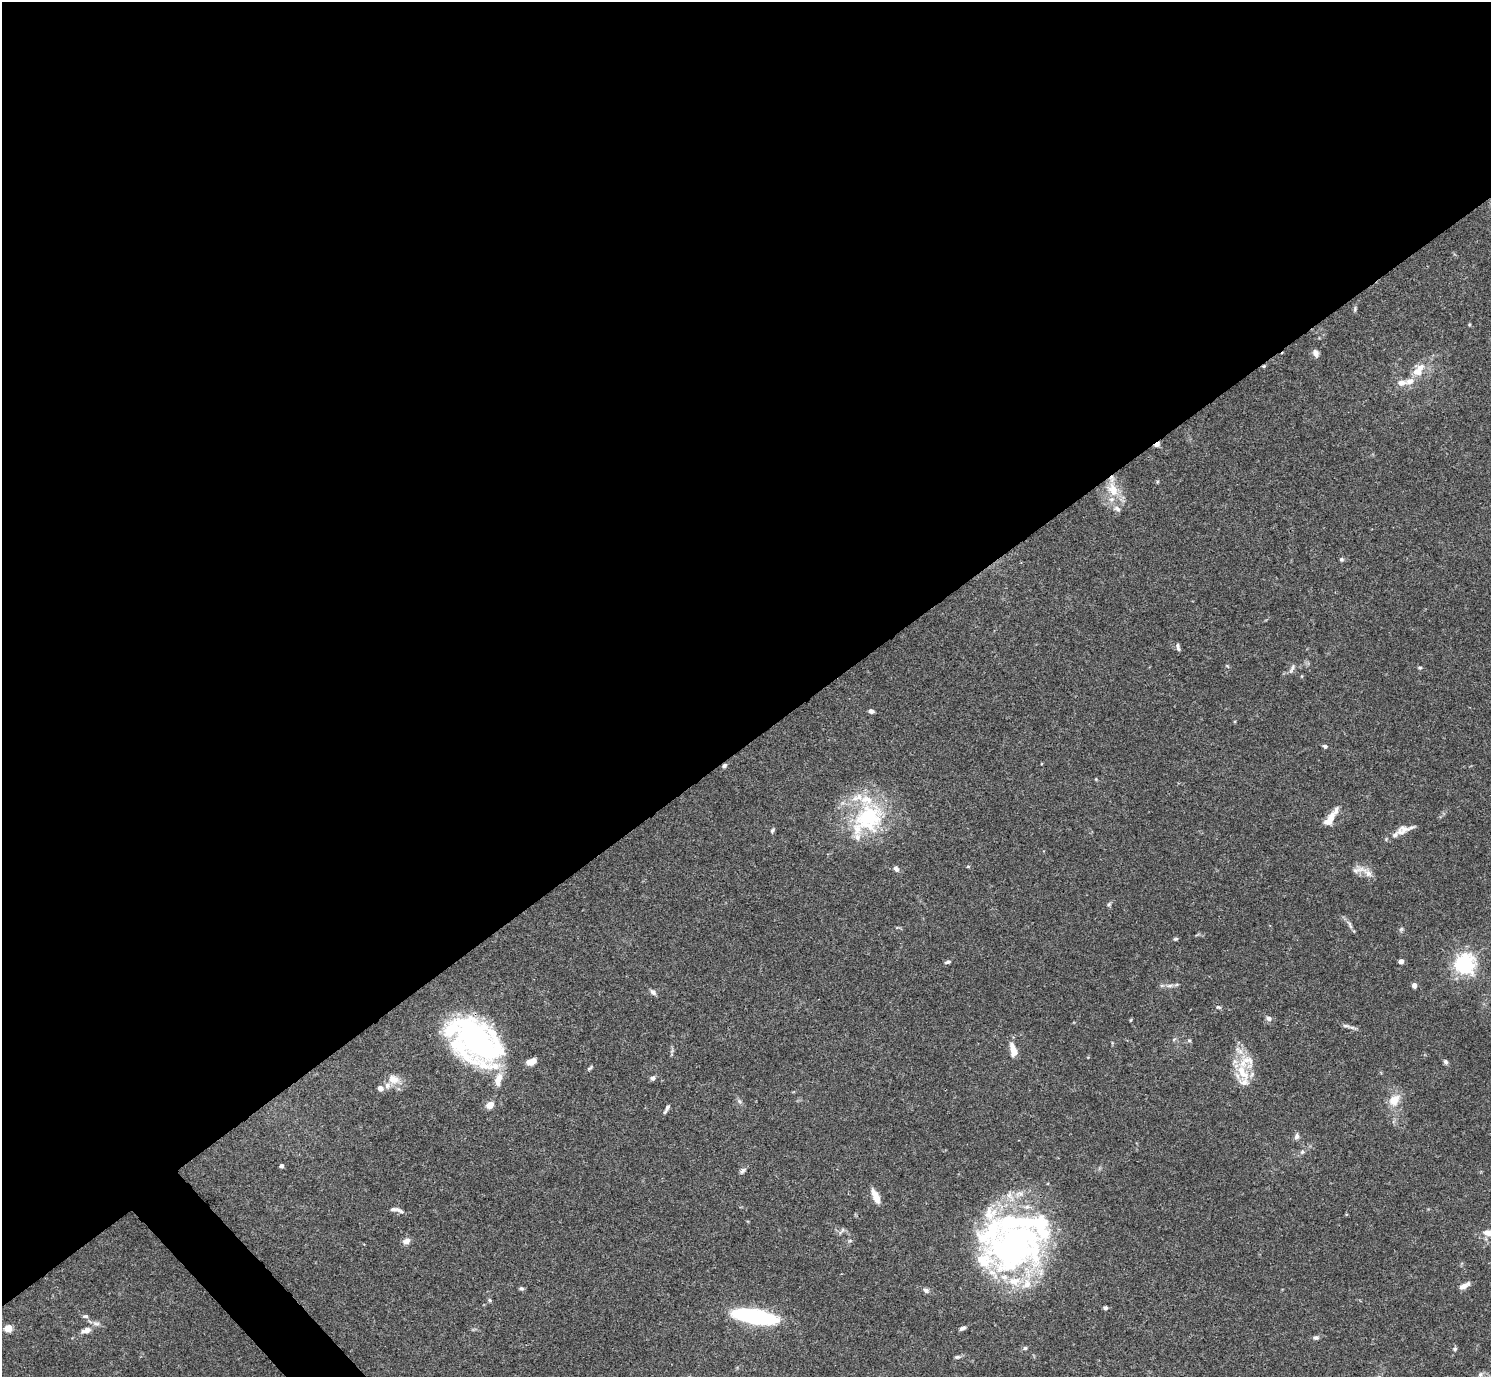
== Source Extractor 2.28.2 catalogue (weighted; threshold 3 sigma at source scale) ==
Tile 2 of 4 x 4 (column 2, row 1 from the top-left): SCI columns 1491-2979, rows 4285-5659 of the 5961 x 5958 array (HDU 1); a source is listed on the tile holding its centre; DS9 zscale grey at full resolution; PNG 1493 x 1379 px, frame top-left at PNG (2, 2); no overlay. Shown black and unused: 55% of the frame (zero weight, under 3 of 4 exposures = <1% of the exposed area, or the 3 px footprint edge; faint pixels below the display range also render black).
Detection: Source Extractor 2.28.2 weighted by HDU 2 'WHT'; one run over the whole footprint, this tile lists its part. Background 0.0692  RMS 0.0032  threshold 0.0144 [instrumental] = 3 sigma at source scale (4.5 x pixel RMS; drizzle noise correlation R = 1.50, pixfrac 1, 0.05/0.05 arcsec/px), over >= 5 px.
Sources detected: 106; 5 inside a brighter object's white glare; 2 cosmic-ray / hot-pixel residue — not listed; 19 inside a brighter listed object's ellipse — not listed separately; the other 80 listed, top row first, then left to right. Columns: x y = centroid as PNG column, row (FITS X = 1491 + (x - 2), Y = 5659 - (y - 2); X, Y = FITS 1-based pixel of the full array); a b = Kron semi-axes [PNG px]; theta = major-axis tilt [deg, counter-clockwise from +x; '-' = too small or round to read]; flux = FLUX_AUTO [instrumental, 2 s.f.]
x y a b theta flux
1355 309 8 4 76 0.55
1315 353 9 7 -63 1.4
1417 371 14 11 6 3.8
1409 381 11 8 24 2.7
1157 444 7 4 32 1.2
1157 482 5 3 - 0.32
1113 489 25 16 -65 8.4
1341 559 6 6 - 0.52
1178 647 8 4 -74 0.87
1227 666 6 3 -19 0.32
1292 668 15 5 65 0.97
1420 668 5 5 - 0.48
871 711 6 5 - 0.96
1325 746 5 5 - 0.7
868 818 47 35 58 32
1330 819 16 7 58 4.5
772 830 6 4 52 0.53
1403 830 18 11 20 2.9
968 866 5 3 - 0.32
896 869 7 5 -54 1.1
1358 870 20 10 14 2.6
1109 904 6 5 - 0.59
1350 925 14 4 -66 1.1
1401 929 6 5 - 0.55
1175 939 6 4 14 0.49
1401 961 4 4 - 1.9
948 962 8 4 13 0.66
1464 964 7 7 - 120
1170 985 11 4 5 1.2
1414 985 5 5 - 1.2
653 992 8 6 -45 1.1
1218 1007 7 5 -16 0.59
1269 1018 8 6 -35 1.1
1131 1020 5 3 - 0.3
1346 1026 11 5 -6 0.96
475 1039 43 39 -70 78
1174 1039 6 4 19 0.43
1189 1040 5 5 - 0.48
1013 1050 15 7 -74 4
1246 1061 26 24 1 8.8
531 1062 10 6 18 3.1
1446 1062 7 5 -58 0.72
590 1068 9 4 37 0.57
653 1078 6 6 - 0.93
394 1079 15 11 -20 3.6
498 1079 16 8 71 4.3
380 1088 7 6 - 1.2
1394 1100 18 12 52 4.7
739 1101 7 5 -46 0.63
490 1105 5 4 - 8
667 1107 9 6 62 0.92
1296 1136 9 6 76 1.1
1302 1152 6 6 - 0.7
281 1166 4 4 - 0.92
742 1171 9 5 39 0.87
1019 1194 14 9 23 2.8
876 1196 18 7 -66 3.4
1010 1196 21 9 -63 3.7
397 1209 11 6 -28 1.2
842 1231 13 3 52 0.62
1489 1233 18 8 -3 3.3
406 1241 10 7 25 1.5
850 1241 6 4 0 0.46
1014 1244 84 33 -19 61
1015 1281 23 12 0 7.8
1464 1286 14 6 30 1.9
521 1288 6 5 - 0.6
926 1290 8 6 -40 1.1
490 1300 5 5 - 0.45
1105 1308 5 4 - 0.71
85 1316 8 5 -1 0.65
754 1316 34 10 -10 59
8 1328 5 5 - 9.2
963 1328 8 4 27 0.92
86 1330 15 8 17 2.1
1316 1338 8 5 0 0.9
1025 1348 5 5 - 0.5
1455 1349 6 5 - 0.52
957 1357 9 5 5 0.65
1480 1374 7 5 45 0.74
Overlapping masked pixels (flux is a lower limit): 2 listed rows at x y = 1157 444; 1113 489
Isophote crosses this tile's border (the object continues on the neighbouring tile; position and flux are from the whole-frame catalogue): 1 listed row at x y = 1489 1233